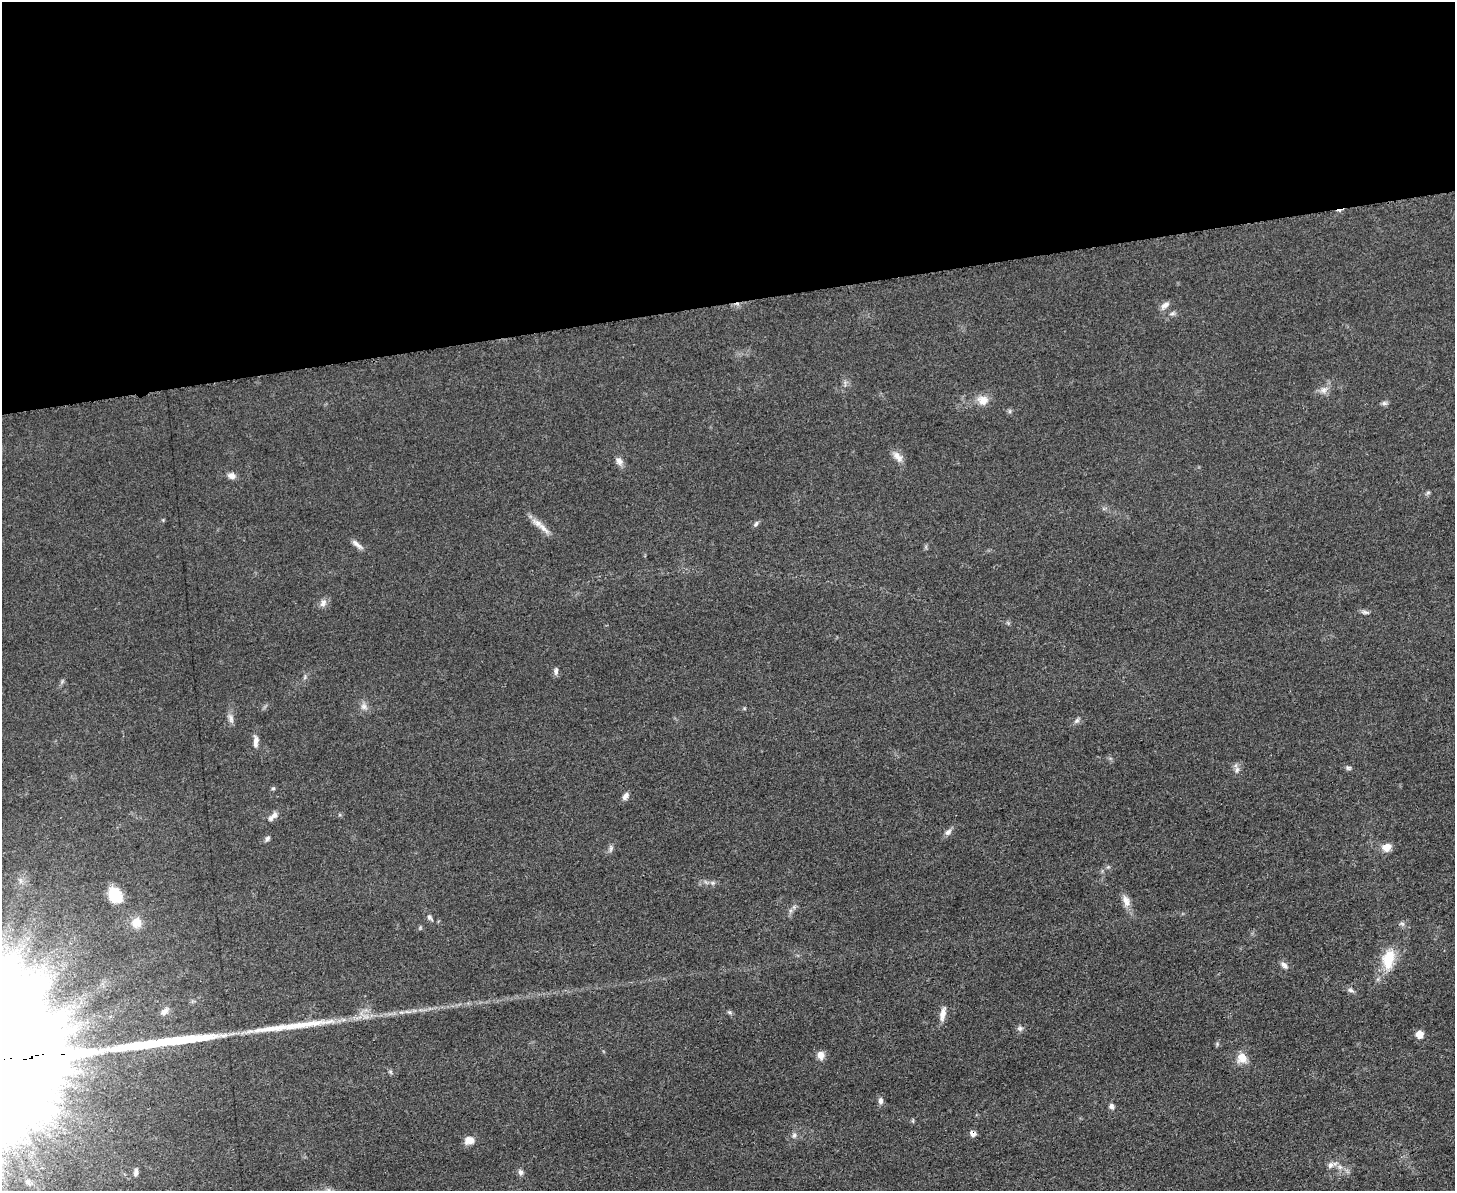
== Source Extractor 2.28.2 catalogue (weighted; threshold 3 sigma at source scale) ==
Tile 2 of 3 x 4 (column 2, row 1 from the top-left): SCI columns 1591-3043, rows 3572-4760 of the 4750 x 4766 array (HDU 1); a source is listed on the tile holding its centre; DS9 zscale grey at full resolution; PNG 1457 x 1193 px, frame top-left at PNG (2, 2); no overlay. Shown black and unused: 25% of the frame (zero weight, under 3 of 5 exposures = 1% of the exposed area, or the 3 px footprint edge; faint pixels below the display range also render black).
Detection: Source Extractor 2.28.2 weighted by HDU 2 'WHT'; one run over the whole footprint, this tile lists its part. Background 0.0467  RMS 0.0056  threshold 0.025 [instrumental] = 3 sigma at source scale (4.5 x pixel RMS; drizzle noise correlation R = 1.50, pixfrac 1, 0.05/0.05 arcsec/px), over >= 5 px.
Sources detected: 56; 1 inside a brighter object's white glare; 2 long thin detections or spike segments (spike, bleed or trail) — not listed; the other 53 listed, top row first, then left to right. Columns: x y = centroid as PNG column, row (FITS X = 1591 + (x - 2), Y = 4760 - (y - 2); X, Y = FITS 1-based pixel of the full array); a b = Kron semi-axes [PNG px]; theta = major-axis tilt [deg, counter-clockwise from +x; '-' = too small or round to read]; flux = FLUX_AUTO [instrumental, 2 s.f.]
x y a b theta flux
1165 305 13 7 36 2.7
1172 314 8 4 8 1.2
1324 390 11 8 48 3.2
983 400 15 12 -17 5.7
1384 403 8 6 20 1.4
1010 411 6 4 72 0.9
898 457 17 9 -47 4.1
619 461 12 8 -63 2.9
231 476 9 8 - 2.7
1428 492 6 4 1 0.86
756 524 9 5 58 1.2
543 528 22 7 -46 5.3
357 544 18 5 -38 2.7
323 603 11 8 56 2.7
1365 612 13 5 -11 1.5
556 671 10 6 88 1.7
364 706 9 8 - 2.5
231 718 14 6 -73 2.5
1077 721 8 6 35 1.4
256 741 16 6 87 3.3
1348 768 7 5 13 1.1
1237 770 10 6 69 2.2
273 788 6 4 1 0.73
625 796 10 6 54 2.4
274 815 10 8 32 2.9
948 832 10 7 44 2.1
267 838 7 6 - 1.3
1387 847 11 9 22 5
611 848 9 5 83 1.5
114 895 20 14 87 11
1126 901 18 9 -72 4.4
794 907 5 5 - 1.1
430 917 10 6 -52 1.6
136 923 13 11 87 7.1
1388 959 28 16 77 16
1284 965 11 6 -38 2.3
1351 990 10 5 -24 1.5
164 1011 12 7 35 2.7
943 1014 21 7 80 4.2
1020 1028 8 7 - 1.6
1419 1034 6 6 - 7.3
821 1055 11 9 -84 3.6
1242 1058 13 12 - 6.4
391 1072 6 4 -70 0.88
880 1101 9 6 83 2
1111 1106 7 7 - 1.7
973 1133 7 6 - 2.8
794 1135 7 7 - 1.6
469 1140 11 8 12 5
1330 1165 8 7 - 2.3
1340 1167 6 6 - 1.8
136 1172 10 5 81 1.8
520 1172 7 6 - 1.7
Overlapping masked pixels (flux is a lower limit): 1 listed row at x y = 973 1133